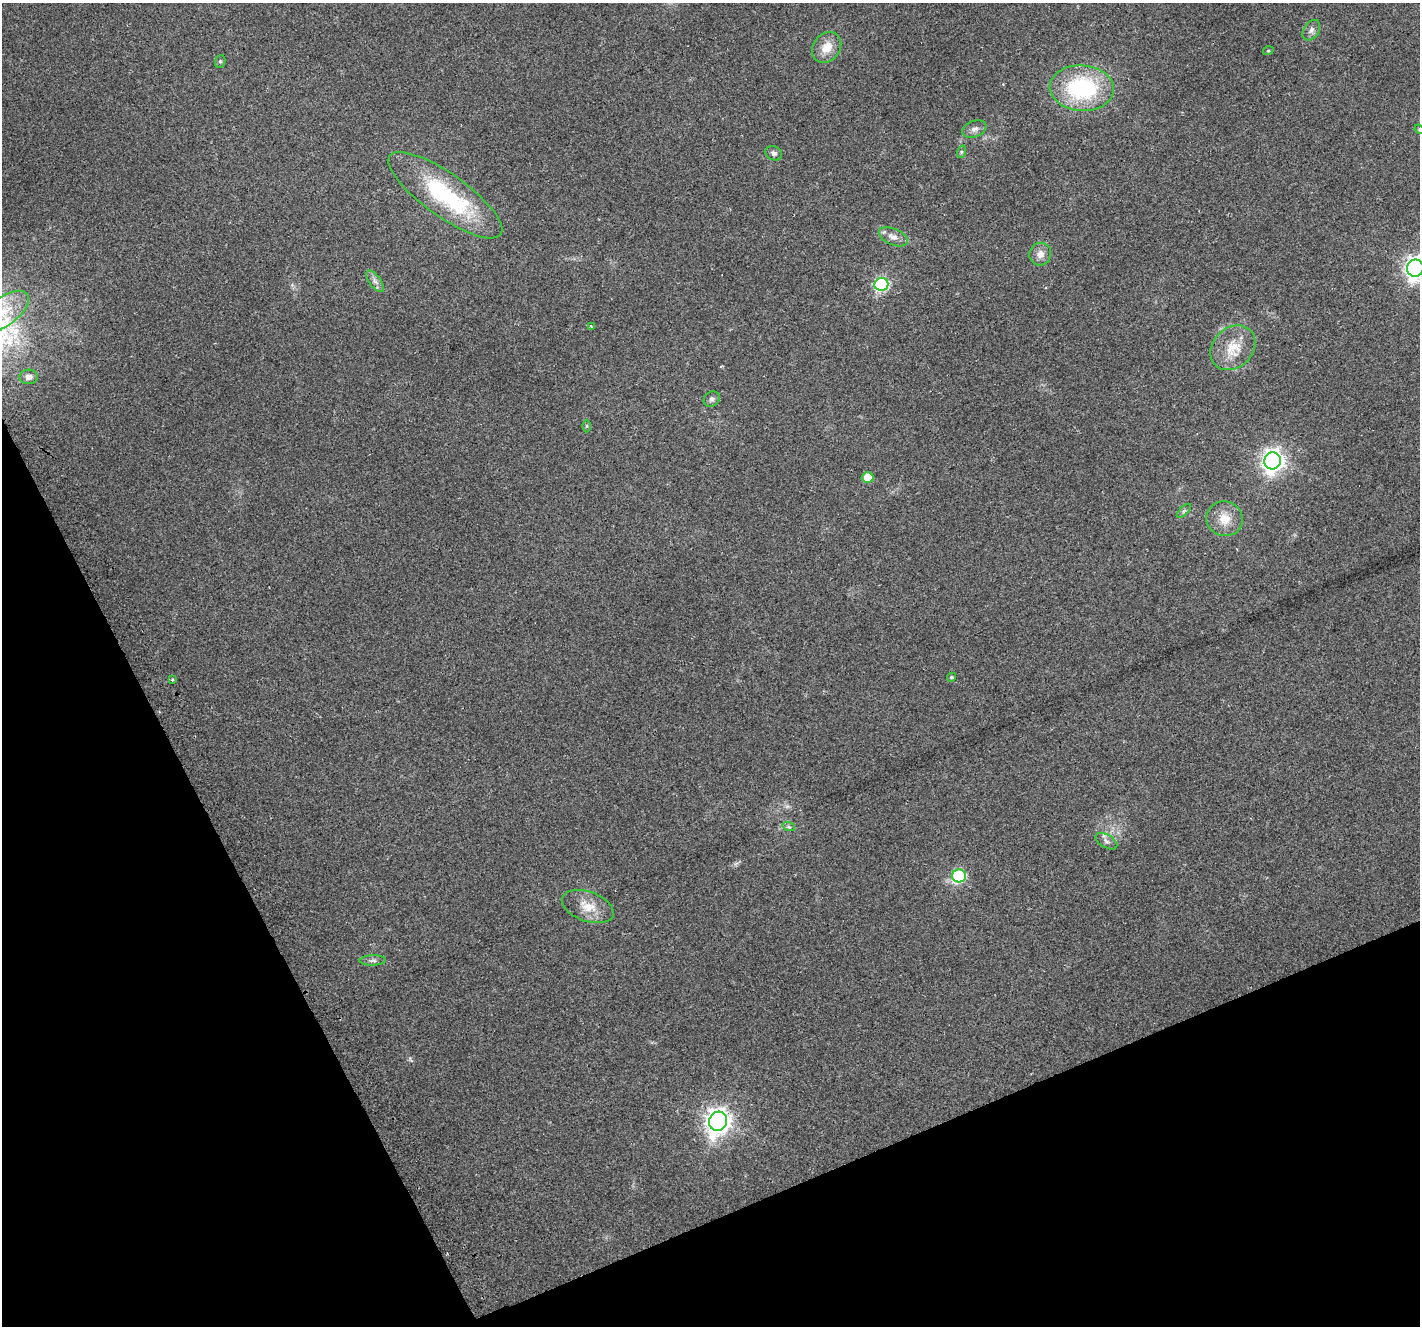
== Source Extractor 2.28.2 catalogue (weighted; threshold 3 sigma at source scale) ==
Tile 14 of 4 x 4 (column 2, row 4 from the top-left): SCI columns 1451-2868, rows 164-1487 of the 5733 x 5564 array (HDU 1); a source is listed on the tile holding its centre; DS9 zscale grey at full resolution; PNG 1422 x 1328 px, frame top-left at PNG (2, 3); each listed source drawn as its Kron ellipse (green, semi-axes under 4 px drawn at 4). Shown black and unused: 22% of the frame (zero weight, under 2 of 3 exposures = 2% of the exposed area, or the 3 px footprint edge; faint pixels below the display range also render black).
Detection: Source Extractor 2.28.2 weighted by HDU 2 'WHT'; one run over the whole footprint, this tile lists its part. Background 0.115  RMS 0.011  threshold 0.0504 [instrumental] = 3 sigma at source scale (4.5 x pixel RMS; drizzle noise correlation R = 1.50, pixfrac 1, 0.0396/0.0396 arcsec/px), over >= 5 px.
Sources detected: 33; all 33 listed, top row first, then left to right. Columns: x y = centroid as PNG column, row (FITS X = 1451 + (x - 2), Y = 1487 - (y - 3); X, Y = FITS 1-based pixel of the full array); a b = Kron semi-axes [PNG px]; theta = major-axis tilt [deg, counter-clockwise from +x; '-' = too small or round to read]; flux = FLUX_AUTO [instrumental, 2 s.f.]
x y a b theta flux
1311 30 11 7 57 4.9
827 47 16 13 51 17
1268 51 5 3 - 1.2
220 61 6 5 - 1.9
1082 88 32 22 -3 120
974 129 12 8 20 5.3
1419 129 5 4 - 1.1
961 152 6 4 72 1.8
774 153 9 7 -26 3.9
445 195 68 21 -35 130
893 237 15 8 -23 8.3
1040 254 11 10 - 8.1
1415 268 9 8 - 670
375 281 12 5 -53 5
881 284 7 6 - 160
4 312 29 14 37 35
591 326 3 2 - 0.97
1233 348 25 20 44 28
29 377 9 7 3 5.3
712 399 8 7 - 3.6
587 426 6 4 -90 1.4
1273 461 8 8 - 690
868 477 6 5 - 19
1184 511 9 3 45 1.8
1225 519 18 17 - 19
951 677 4 4 - 1.7
172 680 3 3 - 4
789 827 6 4 -18 1.7
1106 841 12 6 -30 4.2
959 876 7 6 - 110
588 907 27 15 -20 21
373 960 13 5 1 3.4
718 1121 10 9 - 960
Isophote crosses this tile's border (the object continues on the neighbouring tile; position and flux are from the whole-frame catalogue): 3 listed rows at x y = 1419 129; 1415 268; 4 312